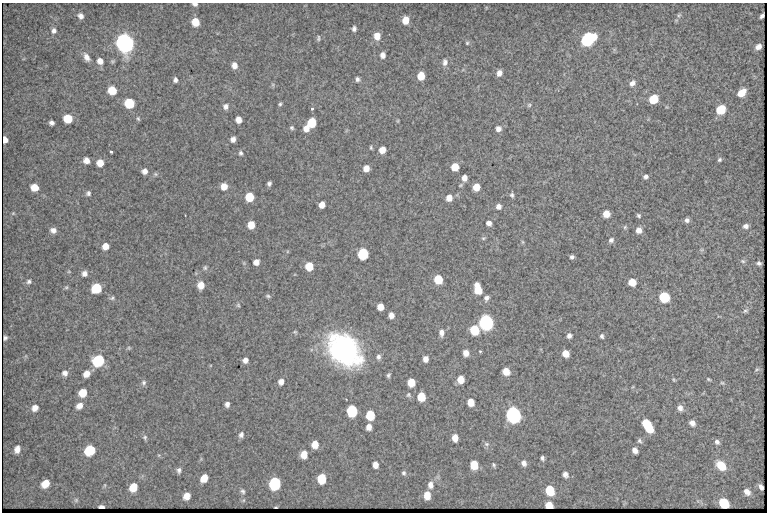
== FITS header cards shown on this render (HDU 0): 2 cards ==
NAXIS1  =                  765 /fastest changing axis
NAXIS2  =                  510 /next to fastest changing axis

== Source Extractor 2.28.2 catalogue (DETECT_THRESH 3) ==
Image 765 x 510 px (HDU 0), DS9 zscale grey, 1 PNG px = 1 image px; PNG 769 x 514 px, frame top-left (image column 1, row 510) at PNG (2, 3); no overlay
Background 1340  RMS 8.9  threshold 26.6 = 3 sigma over >= 5 px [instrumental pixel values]
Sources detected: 184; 6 with non-positive FLUX_AUTO (blend fragments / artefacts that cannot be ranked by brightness) are not listed; the other 178 listed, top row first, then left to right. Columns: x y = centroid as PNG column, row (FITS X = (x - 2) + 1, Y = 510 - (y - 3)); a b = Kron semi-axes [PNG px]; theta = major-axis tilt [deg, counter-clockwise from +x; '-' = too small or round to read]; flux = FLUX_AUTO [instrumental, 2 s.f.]
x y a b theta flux
195 4 5 3 - 1900
679 15 7 4 44 980
81 16 6 5 - 2400
405 20 7 6 - 8500
195 22 6 6 - 11000
354 29 6 5 - 1800
54 31 7 6 - 2100
377 36 8 7 - 6500
318 38 7 4 86 1000
587 40 9 7 37 110000
125 43 8 7 - 560000
467 43 5 5 - 860
758 47 6 5 - 3100
383 55 7 6 - 3100
87 57 10 6 -61 3500
100 61 7 6 - 3700
445 62 10 7 83 2800
234 65 7 6 - 4000
499 73 7 6 - 3300
421 76 6 5 - 11000
357 79 6 5 - 1700
175 80 6 5 - 1700
632 83 8 6 44 2800
273 85 6 4 -72 730
112 90 7 6 - 12000
741 93 7 5 41 9300
653 99 7 6 - 18000
129 103 7 6 - 27000
280 104 4 4 - 890
529 105 6 5 - 980
226 106 7 7 - 2600
312 108 3 3 - 2200
720 110 7 6 - 21000
68 119 7 6 - 12000
138 119 7 4 -63 880
238 120 6 5 - 4300
398 121 6 4 -72 580
52 123 5 4 - 2000
312 123 7 6 - 21000
292 128 6 5 - 1100
306 129 7 6 - 4600
498 129 6 6 - 2800
233 139 6 5 - 2600
371 148 5 3 - 790
382 150 6 5 - 6300
111 151 3 3 - 1300
241 153 7 5 -75 1300
86 160 6 5 - 3700
719 160 5 5 - 1100
100 163 6 6 - 5700
455 167 6 6 - 11000
366 168 6 5 - 5600
145 171 6 6 - 2800
646 177 6 5 - 1600
464 178 7 5 83 3600
269 183 5 4 - 1400
224 186 7 7 - 5500
35 187 7 6 - 8100
476 187 6 5 - 7800
88 193 7 6 - 1500
512 195 7 5 -63 1300
250 197 6 6 - 18000
449 198 7 6 - 4600
322 205 6 5 - 4800
498 206 6 6 - 2600
13 213 5 5 - 660
606 214 6 6 - 6400
638 216 5 4 - 1000
687 220 6 6 - 1700
489 223 6 5 - 2400
251 225 6 6 - 8200
746 226 5 5 - 2100
625 227 5 5 - 900
53 230 7 6 - 2900
639 230 6 6 - 3600
611 240 7 6 - 1900
523 242 6 4 -70 700
105 246 6 6 - 5200
363 254 7 6 - 45000
572 257 4 4 - 1400
743 261 7 5 -21 1100
256 262 6 5 - 3500
759 263 4 4 - 1300
309 266 6 6 - 12000
205 268 7 5 75 1100
69 272 6 3 -18 600
84 273 7 6 - 2700
438 279 6 6 - 17000
29 282 7 6 - 1600
632 282 6 6 - 8800
201 285 7 6 - 6700
66 287 5 4 - 780
96 288 7 6 - 26000
478 289 9 6 -78 14000
268 296 6 5 - 930
664 297 7 6 - 34000
112 298 7 5 19 1200
486 298 7 6 - 1800
238 305 5 5 - 900
380 307 6 5 - 5400
745 311 7 6 - 1200
391 315 5 5 - 3400
486 322 7 7 - 190000
474 330 7 6 - 21000
441 333 9 6 -90 2800
569 336 5 5 - 1900
602 336 5 4 - 1200
129 348 6 4 -45 810
344 350 33 23 -43 110000
480 351 3 3 - 610
466 353 6 5 - 4300
566 353 6 5 - 6300
378 357 7 6 - 1700
425 359 5 5 - 3200
98 360 8 7 - 51000
245 360 6 5 - 2800
757 369 7 5 18 1100
506 371 6 6 - 7200
65 373 8 7 - 2700
87 374 8 7 - 4600
388 375 6 5 - 1100
461 379 6 5 - 7500
708 379 5 3 - 710
674 380 5 4 - 620
144 382 7 6 - 1500
281 382 6 5 - 3100
411 382 6 6 - 9600
722 383 6 5 - 870
83 393 7 6 - 8900
408 395 6 6 - 1000
421 397 7 6 - 12000
471 402 6 6 - 7000
227 404 6 5 - 2200
79 406 8 6 43 4100
35 408 8 7 - 3800
680 408 7 6 - 2800
352 411 7 6 - 42000
513 414 8 7 - 250000
370 415 7 6 - 19000
692 423 6 5 - 2800
647 425 12 6 -58 26000
369 427 6 5 - 3700
241 435 7 6 - 2200
145 437 6 6 - 1100
455 438 6 5 - 5500
639 441 6 5 - 1200
717 442 7 5 -45 1800
315 444 7 6 - 6500
486 444 8 6 -21 1400
17 449 8 6 72 3900
90 450 8 7 - 22000
635 450 6 5 - 3100
304 454 7 6 - 7400
542 458 5 3 - 1200
524 463 8 6 -69 2500
375 465 6 5 - 3900
474 465 7 6 - 12000
494 465 6 4 -57 990
721 465 9 6 -46 12000
179 470 8 6 75 1800
404 473 6 5 - 1200
565 474 7 6 - 2300
204 478 7 6 - 8300
322 479 7 6 - 19000
45 483 7 6 - 8400
275 483 8 6 78 66000
105 485 6 3 71 590
430 485 9 7 -88 3400
133 487 7 6 - 10000
550 490 7 6 - 21000
242 491 7 6 - 1400
747 492 6 5 - 3100
427 495 7 6 - 8000
187 496 7 6 - 5200
76 500 6 6 - 960
244 500 6 4 71 690
724 503 7 6 - 21000
101 506 6 2 0 2000
At the frame edge (FLAGS 8, measured only in part): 1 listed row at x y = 195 4
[6 non-positive-flux detections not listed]